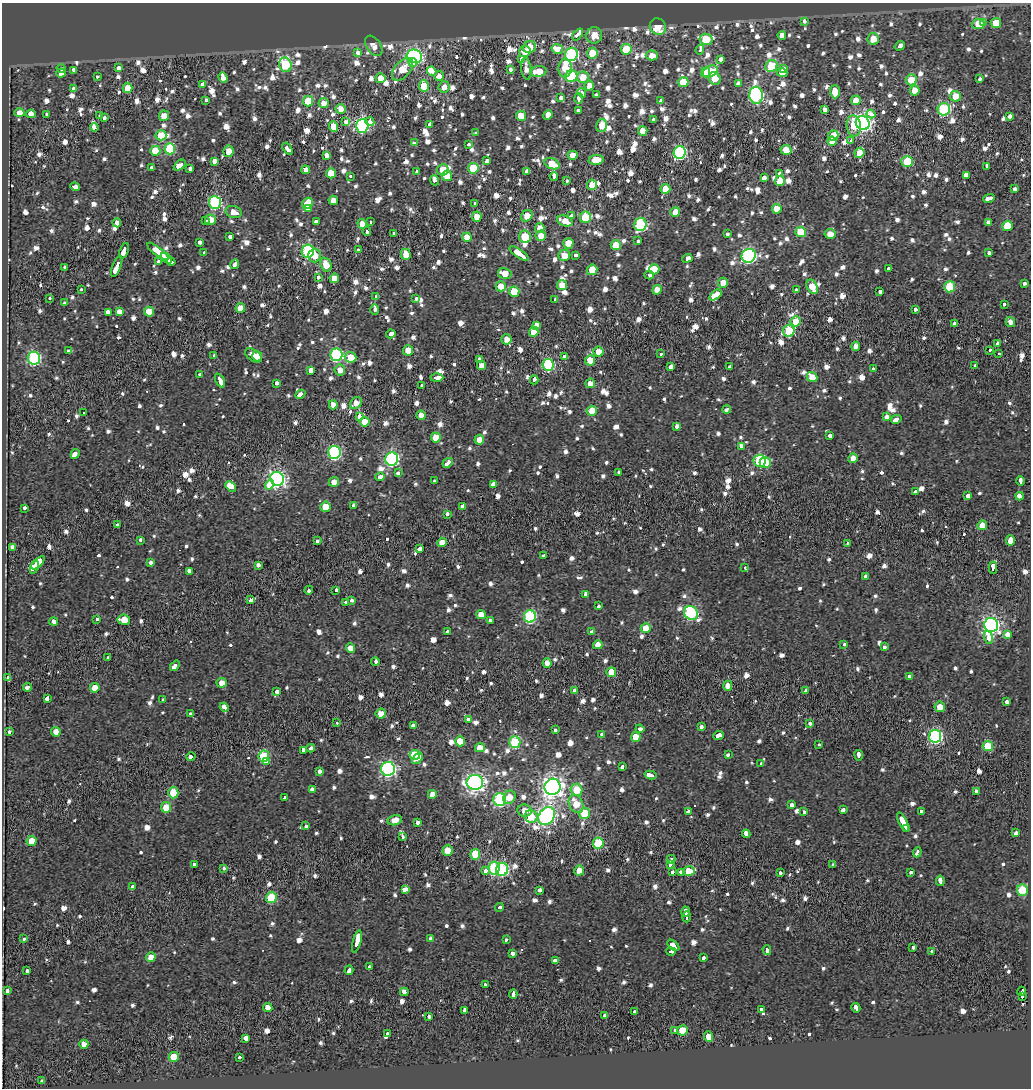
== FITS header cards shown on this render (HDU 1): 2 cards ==
NAXIS1  =                 1029
NAXIS2  =                 1086

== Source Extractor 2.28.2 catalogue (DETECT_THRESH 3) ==
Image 1029 x 1086 px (HDU 1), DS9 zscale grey, 1 PNG px = 1 image px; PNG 1033 x 1090 px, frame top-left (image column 1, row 1086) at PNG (2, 3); each listed source drawn as its Kron ellipse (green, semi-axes under 4 px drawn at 4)
Background -0.0394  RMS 0.025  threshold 0.0737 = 3 sigma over >= 5 px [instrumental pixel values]
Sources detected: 1406; of the 1406, the 500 brightest by FLUX_AUTO listed and drawn (906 fainter detections omitted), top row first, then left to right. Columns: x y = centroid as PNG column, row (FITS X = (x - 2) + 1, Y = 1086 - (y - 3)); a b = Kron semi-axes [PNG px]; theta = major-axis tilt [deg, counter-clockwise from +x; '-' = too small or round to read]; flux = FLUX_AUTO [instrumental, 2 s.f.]
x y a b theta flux
804 21 4 3 - 35
984 23 3 3 - 21
996 23 5 5 - 47
978 24 6 5 - 47
658 27 9 7 -49 37
578 34 7 3 52 75
594 35 8 8 - 23
782 35 4 4 - 110
706 39 6 5 - 57
873 39 6 6 - 26
374 46 11 7 -54 14
900 46 5 3 - 35
530 47 6 6 - 26
557 49 6 4 -15 93
626 49 5 5 - 53
700 50 5 3 - 49
525 51 6 5 - 18
358 53 3 3 - 58
592 53 5 5 - 38
571 54 7 6 - 240
652 55 6 5 - 17
414 56 8 6 -17 420
522 59 4 3 - 27
721 59 4 3 - 41
413 63 4 3 - 16
285 65 7 6 - 130
771 66 6 5 - 88
118 68 3 3 - 28
565 68 9 6 86 38
61 69 5 3 - 29
402 69 13 7 48 35
526 69 11 5 -83 15
783 69 4 3 - 15
73 70 3 3 - 30
511 70 4 3 - 27
432 71 5 3 - 71
538 71 8 5 7 32
710 71 8 5 27 64
782 72 5 4 - 16
61 73 4 4 - 16
705 73 5 4 - 27
439 76 5 5 - 14
571 76 6 6 - 100
97 77 3 3 - 18
583 77 6 5 - 24
223 78 5 4 - 63
380 78 5 5 - 24
715 78 6 5 - 26
980 79 3 3 - 15
911 80 5 5 - 37
683 82 5 5 - 41
203 84 4 3 - 50
738 84 3 3 - 190
424 86 6 5 - 49
589 86 5 4 - 20
444 87 5 5 - 14
73 88 3 3 - 25
127 88 5 5 - 33
915 90 5 5 - 25
835 92 6 5 - 31
582 93 5 3 - 43
596 94 4 3 - 16
756 95 8 6 -84 330
955 96 5 5 - 25
561 97 4 3 - 24
579 98 5 3 - 54
206 100 3 3 - 17
661 100 3 3 - 160
856 100 5 4 - 20
308 101 5 5 - 61
323 103 5 5 - 14
340 109 5 5 - 18
825 109 4 3 - 68
944 109 6 6 - 190
578 110 3 3 - 27
19 113 5 4 - 31
31 114 5 3 - 170
47 114 3 3 - 15
871 114 4 3 - 99
548 115 5 4 - 31
100 116 3 3 - 93
164 116 5 5 - 18
521 116 5 5 - 31
1010 116 3 3 - 52
105 118 4 3 - 36
653 119 3 3 - 14
345 122 4 3 - 42
370 122 4 4 - 33
863 123 7 6 - 620
430 124 3 3 - 71
602 125 6 5 - 20
362 126 7 6 - 260
854 126 10 7 -84 35
94 127 4 3 - 40
334 127 5 4 - 43
643 131 5 4 - 23
476 133 3 3 - 17
161 135 5 5 - 35
833 135 5 5 - 31
832 141 4 4 - 14
851 141 3 3 - 23
414 143 4 3 - 39
468 144 3 3 - 18
170 149 6 5 - 96
288 149 7 3 -56 56
786 150 6 5 - 19
155 151 5 5 - 48
229 151 6 5 - 20
680 152 6 6 - 250
859 153 5 5 - 27
573 155 5 4 - 15
326 156 3 3 - 120
596 160 7 5 6 26
214 161 4 3 - 73
487 161 4 3 - 21
907 161 6 5 - 68
552 164 8 5 -23 41
180 165 7 3 41 130
987 166 4 3 - 45
152 168 4 3 - 42
190 168 4 3 - 34
473 168 5 5 - 73
306 170 4 4 - 13
443 170 6 5 - 29
416 171 3 3 - 17
526 171 4 3 - 29
331 173 5 5 - 30
779 174 3 3 - 14
966 175 4 3 - 87
351 176 3 3 - 16
447 176 5 5 - 37
554 176 4 3 - 35
764 178 4 3 - 130
435 180 5 4 - 20
567 181 3 3 - 24
780 181 5 5 - 26
592 185 5 5 - 27
75 187 5 3 - 43
665 189 5 5 - 31
1015 189 4 3 - 22
989 198 6 3 15 76
333 200 4 4 - 17
215 202 6 6 - 230
308 203 6 5 - 45
474 203 3 3 - 16
308 209 4 3 - 29
777 209 5 5 - 30
234 212 8 6 -17 15
675 212 5 4 - 20
527 216 6 5 - 25
572 216 4 3 - 24
477 217 5 4 - 22
585 217 5 5 - 100
210 220 5 5 - 22
206 221 3 3 - 18
565 221 8 5 -17 19
316 222 4 3 - 32
370 222 3 3 - 110
988 222 4 3 - 16
117 223 4 3 - 36
362 224 5 4 - 14
640 225 6 6 - 180
1007 226 5 5 - 44
540 228 5 4 - 15
367 232 4 3 - 24
801 232 5 5 - 59
394 233 3 3 - 30
727 234 3 3 - 22
830 234 5 5 - 15
541 236 5 5 - 18
230 237 4 3 - 17
467 237 5 4 - 25
525 237 6 6 - 50
638 241 3 3 - 20
200 242 3 3 - 30
568 243 5 5 - 22
616 245 5 5 - 38
358 250 3 3 - 44
124 251 8 3 69 120
158 251 13 4 -38 180
308 251 6 6 - 250
989 252 4 3 - 30
204 253 4 3 - 24
406 254 5 5 - 31
519 254 11 3 -34 170
564 255 6 5 - 23
575 255 3 3 - 20
314 256 7 6 - 19
749 256 7 6 - 360
166 258 6 3 -38 100
687 258 5 3 - 26
171 261 4 3 - 57
158 262 3 3 - 17
235 264 5 3 - 64
326 265 7 5 -70 25
117 267 11 3 69 130
65 268 4 3 - 25
654 269 5 5 - 29
888 269 3 3 - 21
592 270 5 5 - 30
505 273 7 5 -14 20
649 275 4 3 - 24
318 277 3 3 - 21
334 278 5 4 - 20
723 283 5 5 - 20
1024 283 4 3 - 18
562 285 5 5 - 25
501 286 5 5 - 27
812 287 7 5 -62 32
950 287 5 5 - 61
82 289 3 3 - 29
657 290 5 4 - 18
796 290 3 3 - 19
514 292 5 5 - 37
880 292 3 3 - 43
715 295 7 4 36 97
376 296 3 3 - 14
50 298 3 3 - 26
416 298 3 3 - 20
555 299 4 3 - 32
65 303 3 3 - 21
1004 304 3 3 - 17
240 308 5 4 - 23
915 309 3 3 - 17
375 310 5 3 - 42
108 312 4 3 - 73
119 312 4 3 - 58
149 312 5 5 - 29
796 321 5 5 - 32
1010 322 5 4 - 14
954 323 3 3 - 26
536 325 4 4 - 26
789 331 6 5 - 110
534 332 5 4 - 29
391 334 4 3 - 41
506 339 5 5 - 16
998 343 4 3 - 33
856 346 4 4 - 13
68 350 3 3 - 17
408 350 5 5 - 19
990 350 3 3 - 19
599 352 5 5 - 22
661 354 3 3 - 28
999 354 3 3 - 130
214 355 3 3 - 54
336 355 6 6 - 240
254 356 9 5 -34 15
257 356 5 5 - 19
564 356 3 3 - 36
351 357 6 5 - 28
34 358 6 6 - 250
480 359 3 3 - 39
590 360 5 5 - 37
481 365 4 4 - 13
548 365 6 5 - 170
671 366 4 3 - 120
975 366 3 3 - 16
730 367 4 3 - 32
873 368 3 3 - 36
311 370 3 3 - 250
340 370 5 5 - 14
200 374 3 3 - 29
812 377 5 5 - 30
437 378 6 3 2 92
534 380 4 3 - 36
220 381 8 3 -63 86
276 383 3 3 - 21
590 383 5 5 - 13
421 386 3 3 - 19
300 394 5 3 - 59
356 403 7 5 47 14
333 405 4 4 - 14
727 409 4 3 - 19
592 411 5 5 - 31
84 413 3 3 - 15
421 415 4 4 - 16
359 416 3 3 - 93
887 417 4 3 - 120
896 419 5 3 - 54
365 422 5 4 - 39
677 426 4 3 - 26
830 436 4 3 - 29
436 437 5 5 - 27
479 440 5 4 - 23
741 446 3 3 - 65
334 452 6 6 - 260
75 454 5 4 - 27
853 458 5 4 - 16
392 459 6 6 - 320
760 461 6 6 - 170
448 463 6 3 36 46
765 463 5 5 - 30
398 473 4 3 - 16
619 473 4 3 - 24
380 477 5 3 - 31
277 479 7 6 - 580
434 481 3 3 - 20
1020 481 5 3 - 38
334 482 5 5 - 16
493 484 4 3 - 95
269 485 5 4 - 100
231 486 6 4 -43 57
915 492 4 3 - 53
968 496 4 3 - 88
1020 496 4 3 - 180
354 505 4 3 - 26
463 506 4 3 - 22
325 507 5 5 - 33
24 508 3 3 - 15
447 514 4 3 - 20
117 525 3 3 - 18
982 525 5 5 - 19
141 540 4 3 - 16
1011 540 5 4 - 22
317 541 3 3 - 23
442 542 4 4 - 19
848 543 3 3 - 14
12 547 3 3 - 37
420 549 4 3 - 48
543 556 3 3 - 27
150 562 4 3 - 16
38 563 8 4 44 350
258 565 3 3 - 32
34 567 6 3 65 300
745 567 3 3 - 39
993 568 6 3 -88 76
189 571 4 3 - 27
866 576 3 3 - 28
309 590 4 3 - 44
336 590 3 3 - 34
586 594 4 3 - 17
251 600 4 3 - 34
352 601 3 3 - 16
346 602 3 3 - 16
598 606 3 3 - 29
691 613 7 6 - 250
481 614 5 4 - 15
530 616 6 6 - 200
96 619 3 3 - 26
124 620 6 5 - 30
54 621 4 3 - 32
490 621 4 4 - 32
991 625 7 7 - 640
646 628 5 5 - 27
447 631 3 3 - 23
592 632 4 3 - 35
1008 635 3 3 - 190
988 637 7 4 -69 110
844 644 4 3 - 15
598 645 5 4 - 18
884 647 3 3 - 17
350 648 5 4 - 17
108 658 4 3 - 14
375 662 4 3 - 15
547 663 4 4 - 15
175 666 6 3 50 260
611 672 5 5 - 31
909 676 3 3 - 21
7 678 4 3 - 26
221 683 5 5 - 16
728 686 5 4 - 17
28 687 4 3 - 45
95 688 5 4 - 26
574 691 3 3 - 37
806 691 3 3 - 85
277 692 4 3 - 27
47 698 4 3 - 42
163 700 3 3 - 40
1007 702 3 3 - 29
224 707 5 3 - 33
940 707 5 5 - 18
191 714 4 3 - 18
381 714 5 5 - 16
468 719 4 3 - 17
337 723 3 3 - 17
810 723 3 3 - 18
413 725 3 3 - 38
701 726 3 3 - 41
640 729 4 3 - 28
555 730 4 3 - 15
10 731 3 3 - 23
56 732 5 4 - 15
602 735 3 3 - 24
718 735 5 3 - 85
935 736 6 6 - 290
636 737 5 5 - 29
460 741 5 5 - 29
515 742 5 5 - 96
819 744 3 3 - 28
988 746 5 5 - 64
311 748 4 3 - 22
480 748 5 4 - 21
304 750 4 3 - 67
415 755 5 5 - 65
728 755 4 3 - 15
859 755 5 3 - 48
191 756 4 3 - 36
264 756 6 5 - 110
418 758 6 3 52 67
266 761 4 3 - 20
761 764 3 3 - 17
622 767 3 3 - 22
388 769 7 7 - 430
320 771 4 3 - 19
651 775 6 3 -14 71
475 782 8 7 - 750
552 787 8 8 - 1000
312 789 4 4 - 52
576 790 6 6 - 43
976 791 3 3 - 22
173 793 6 5 - 45
432 794 4 4 - 14
509 797 7 6 - 25
285 798 4 3 - 24
500 799 6 6 - 210
576 804 9 7 -62 33
791 805 3 3 - 64
166 807 5 5 - 32
843 809 4 3 - 43
525 810 7 6 - 18
688 811 3 3 - 45
921 811 3 3 - 16
804 812 4 3 - 180
585 813 5 5 - 64
531 816 6 6 - 27
547 816 10 7 52 560
395 820 7 5 14 17
418 822 3 3 - 63
903 822 10 4 -63 110
306 826 3 3 - 19
906 828 4 3 - 62
1016 833 3 3 - 150
746 834 4 3 - 70
402 837 3 3 - 14
32 841 5 5 - 37
598 843 5 5 - 100
448 851 5 5 - 33
917 852 5 3 - 100
475 854 5 5 - 55
671 859 4 3 - 38
194 864 3 3 - 13
670 864 3 3 - 19
832 865 3 3 - 17
223 868 3 3 - 14
494 868 7 5 83 130
502 869 6 6 - 180
485 870 4 3 - 26
579 871 5 5 - 21
673 871 3 3 - 110
689 871 6 5 - 54
681 872 4 3 - 31
910 872 3 3 - 35
780 873 3 3 - 41
940 881 5 3 - 49
133 886 3 3 - 16
406 889 4 3 - 260
540 890 3 3 - 54
1022 890 6 5 - 100
271 898 5 5 - 81
499 907 4 3 - 30
686 912 5 3 - 40
687 917 5 3 - 51
24 939 3 3 - 20
431 939 4 4 - 49
506 939 3 3 - 13
357 942 11 3 75 230
673 945 7 4 -43 63
913 947 3 3 - 34
767 950 5 3 - 61
671 951 5 3 - 150
932 951 3 3 - 17
512 954 3 3 - 33
151 957 5 4 - 19
703 958 4 3 - 14
555 961 3 3 - 40
369 966 3 3 - 25
349 970 5 3 - 36
27 971 4 3 - 16
485 984 3 3 - 13
7 991 3 3 - 29
1022 991 5 3 - 3000
404 992 4 3 - 62
513 994 4 3 - 62
1022 997 3 3 - 22000
268 1008 4 4 - 18
856 1008 5 3 - 31
761 1009 4 3 - 17
464 1011 4 3 - 110
634 1012 3 3 - 26
429 1016 3 3 - 13
605 1016 4 3 - 30
674 1030 3 3 - 19
682 1030 5 5 - 44
388 1033 4 3 - 15
708 1037 5 4 - 17
246 1038 4 3 - 64
84 1044 4 4 - 19
174 1057 5 5 - 31
240 1057 3 3 - 16
42 1081 3 3 - 26
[906 fainter detections neither listed nor drawn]